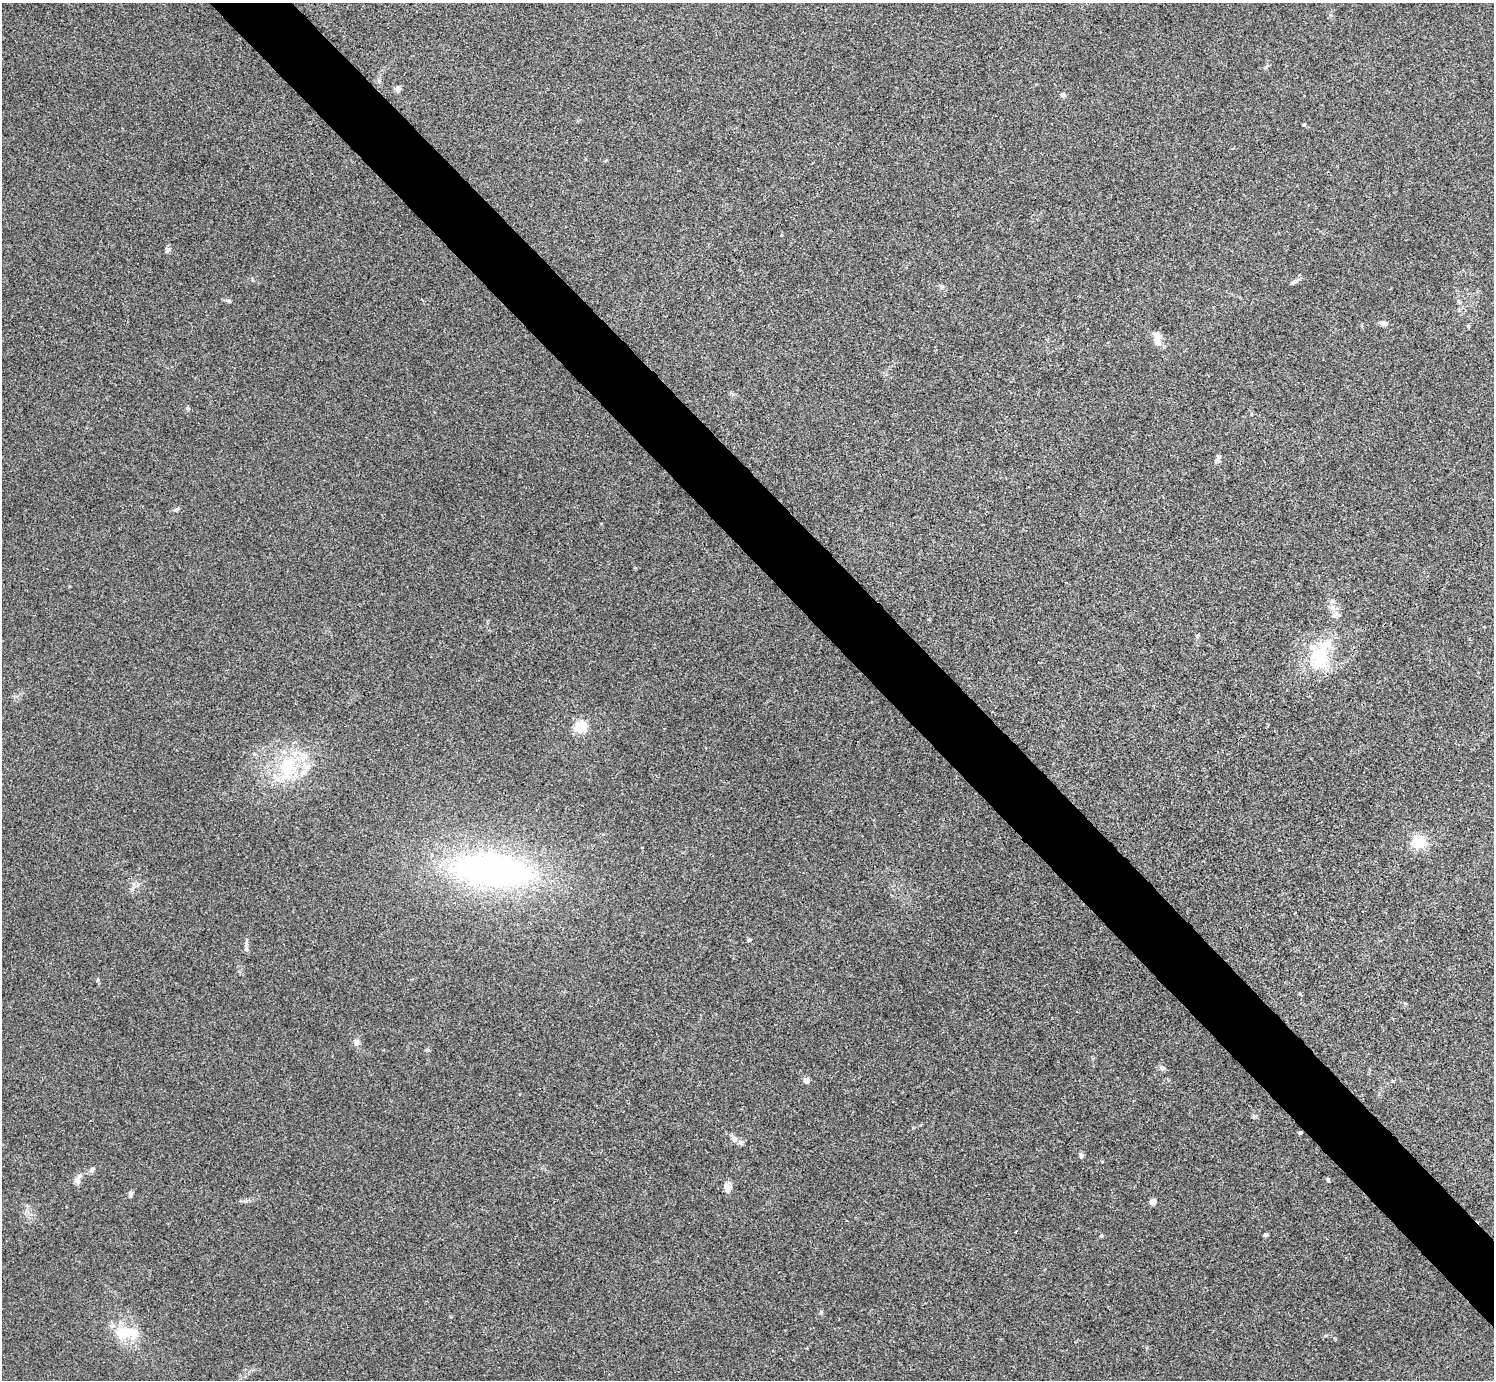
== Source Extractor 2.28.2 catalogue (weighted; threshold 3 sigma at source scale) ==
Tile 6 of 4 x 4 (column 2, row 2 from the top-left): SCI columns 1496-2987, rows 2918-4295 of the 5976 x 5974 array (HDU 1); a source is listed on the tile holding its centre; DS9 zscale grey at full resolution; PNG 1496 x 1382 px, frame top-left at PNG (2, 3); no overlay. Shown black and unused: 5% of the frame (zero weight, under 3 of 4 exposures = <1% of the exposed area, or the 3 px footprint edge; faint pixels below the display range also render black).
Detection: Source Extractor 2.28.2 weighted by HDU 2 'WHT'; one run over the whole footprint, this tile lists its part. Background 0.0246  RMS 0.0046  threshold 0.0207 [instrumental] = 3 sigma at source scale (4.5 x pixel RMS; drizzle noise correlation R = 1.50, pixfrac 1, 0.05/0.05 arcsec/px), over >= 5 px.
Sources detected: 42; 1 inside a brighter object's white glare — not listed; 2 inside a brighter listed object's ellipse — not listed separately; the other 39 listed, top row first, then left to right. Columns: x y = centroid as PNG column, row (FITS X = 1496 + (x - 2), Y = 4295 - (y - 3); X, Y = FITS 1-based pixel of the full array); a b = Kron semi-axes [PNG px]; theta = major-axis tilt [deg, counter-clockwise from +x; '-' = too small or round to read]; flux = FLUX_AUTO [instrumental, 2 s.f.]
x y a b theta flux
398 89 7 7 - 1.5
1063 95 6 5 - 1.4
1304 125 4 4 - 0.48
167 250 8 7 - 1.1
1293 282 11 5 29 1.3
942 286 7 4 18 0.7
228 300 9 3 -14 0.8
1458 301 6 4 -88 0.7
1383 323 9 6 -10 1.8
1158 341 19 9 90 4.1
1219 458 12 5 64 1.2
177 509 7 4 29 0.95
1332 601 7 6 - 1.2
1334 614 11 8 68 2.4
1319 656 35 30 -65 24
581 727 6 5 - 61
287 767 33 24 74 26
1418 842 6 5 - 70
493 870 65 27 -6 180
132 889 7 5 66 1.2
749 940 4 4 - 1.1
246 949 9 6 86 1.3
356 1042 8 7 - 2
428 1050 6 4 -19 0.57
1162 1068 8 7 - 1.4
806 1080 6 6 - 2.3
1254 1117 6 5 - 0.78
1300 1133 4 3 - 0.89
734 1138 10 8 -30 2.2
1081 1156 7 5 -89 1.1
92 1169 8 6 33 1.4
78 1179 17 7 64 2.6
1328 1179 6 4 86 0.56
728 1188 8 7 - 4.1
130 1194 7 4 72 0.86
1152 1202 5 4 - 5.7
1265 1235 4 4 - 1.2
1101 1236 5 4 - 0.65
127 1333 30 13 -5 14
Overlapping masked pixels (flux is a lower limit): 1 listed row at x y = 1300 1133
Unlisted compact peaks at least as high as the median listed source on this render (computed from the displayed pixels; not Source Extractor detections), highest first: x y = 187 408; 98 980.